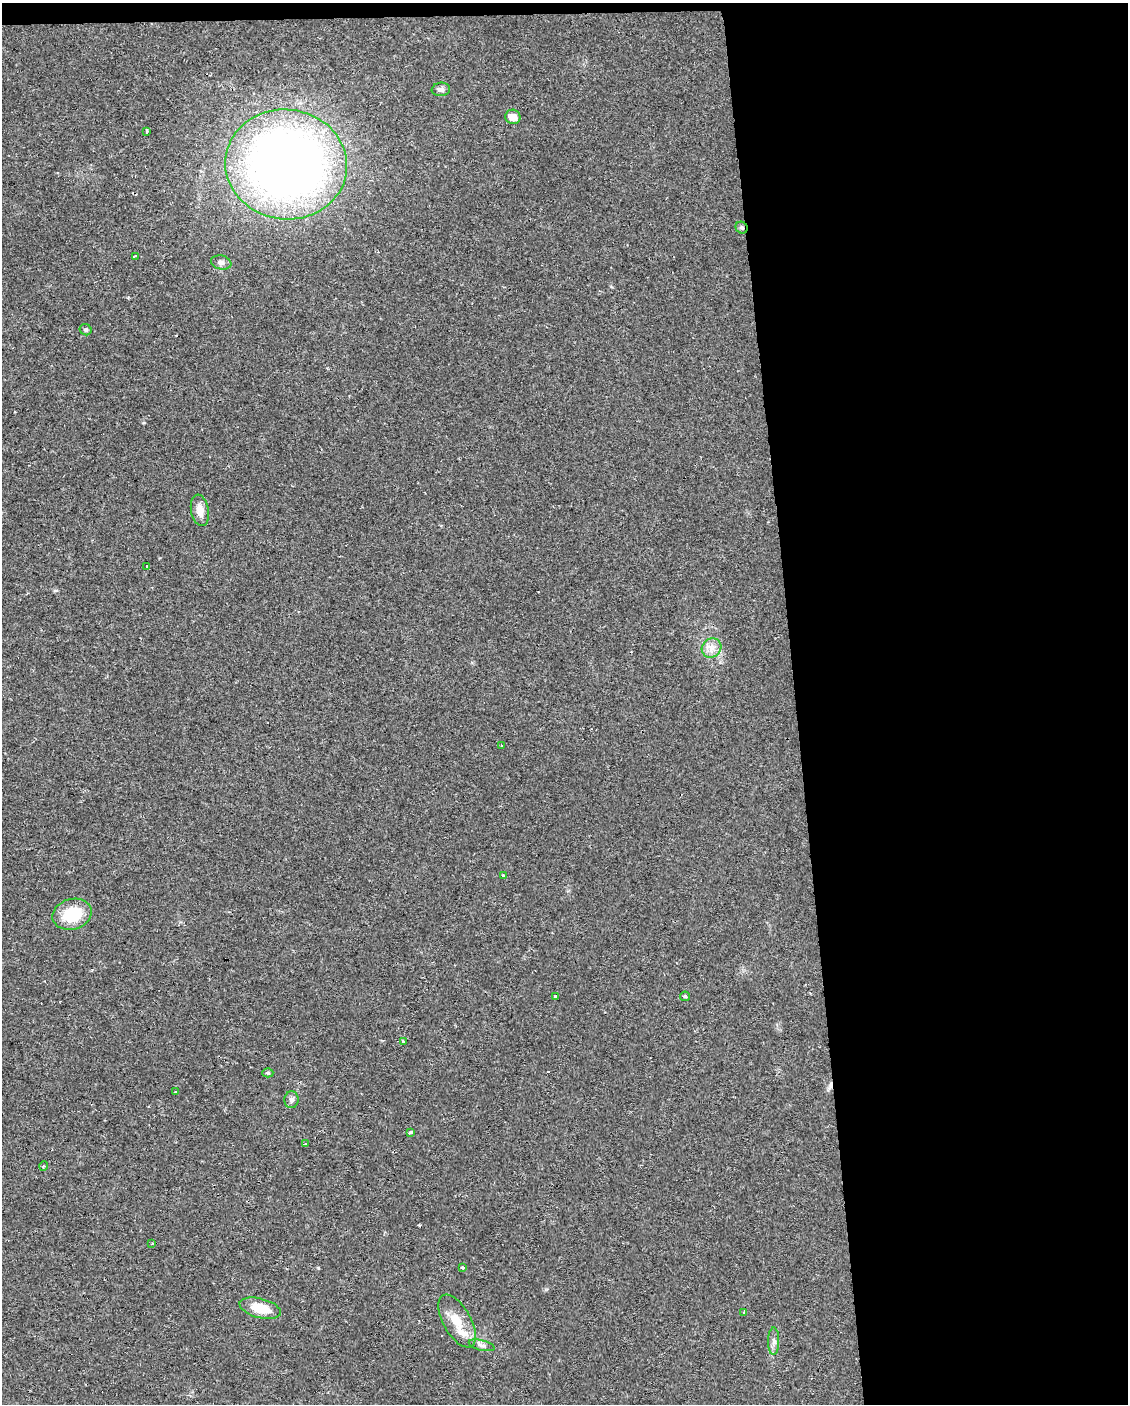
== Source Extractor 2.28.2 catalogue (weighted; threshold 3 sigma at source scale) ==
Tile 4 of 4 x 3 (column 4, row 1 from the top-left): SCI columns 3381-4506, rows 2809-4210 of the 4506 x 4253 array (HDU 1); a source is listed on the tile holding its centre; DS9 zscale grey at full resolution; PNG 1130 x 1406 px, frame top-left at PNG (2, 3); each listed source drawn as its Kron ellipse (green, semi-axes under 4 px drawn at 4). Shown black and unused: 30% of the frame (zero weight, under 2 of 3 exposures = <1% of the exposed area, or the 3 px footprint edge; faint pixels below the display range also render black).
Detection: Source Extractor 2.28.2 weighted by HDU 2 'WHT'; one run over the whole footprint, this tile lists its part. Background 0.0242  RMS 0.0032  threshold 0.0142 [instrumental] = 3 sigma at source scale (4.5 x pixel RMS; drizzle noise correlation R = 1.50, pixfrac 1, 0.0396/0.0396 arcsec/px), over >= 5 px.
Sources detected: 36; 5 cosmic-ray / hot-pixel residue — neither listed nor drawn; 1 inside a brighter listed object's ellipse — not listed separately; the other 30 listed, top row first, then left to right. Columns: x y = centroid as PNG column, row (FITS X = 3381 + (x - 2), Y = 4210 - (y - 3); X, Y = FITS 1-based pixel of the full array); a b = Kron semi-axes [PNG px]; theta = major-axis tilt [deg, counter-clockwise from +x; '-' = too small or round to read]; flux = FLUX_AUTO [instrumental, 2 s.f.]
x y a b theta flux
441 89 9 7 6 1.1
513 117 7 7 - 2.6
147 131 3 3 - 1.5
286 164 61 55 -7 270
742 228 6 5 - 0.65
135 256 3 3 - 1.7
221 262 10 7 -10 1.2
86 330 6 5 - 0.6
200 510 16 9 -80 2.8
147 566 3 3 - 1.3
711 648 10 9 - 2.4
502 746 3 2 - 0.39
503 875 3 3 - 1.3
72 914 20 15 16 12
685 996 5 4 - 0.36
555 997 3 3 - 7
403 1042 3 3 - 0.55
268 1073 5 4 - 0.45
176 1092 3 2 - 0.44
292 1100 8 7 - 1.1
411 1133 3 3 - 6.8
305 1144 3 2 - 0.23
44 1166 5 3 - 0.3
152 1243 3 2 - 0.23
462 1268 3 3 - 1.5
260 1308 21 9 -14 7.1
744 1313 3 3 - 3.1
457 1321 29 14 -61 6.3
774 1341 13 5 89 1.3
482 1345 13 5 -14 1.1
Overlapping masked pixels (flux is a lower limit): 1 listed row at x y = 742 228